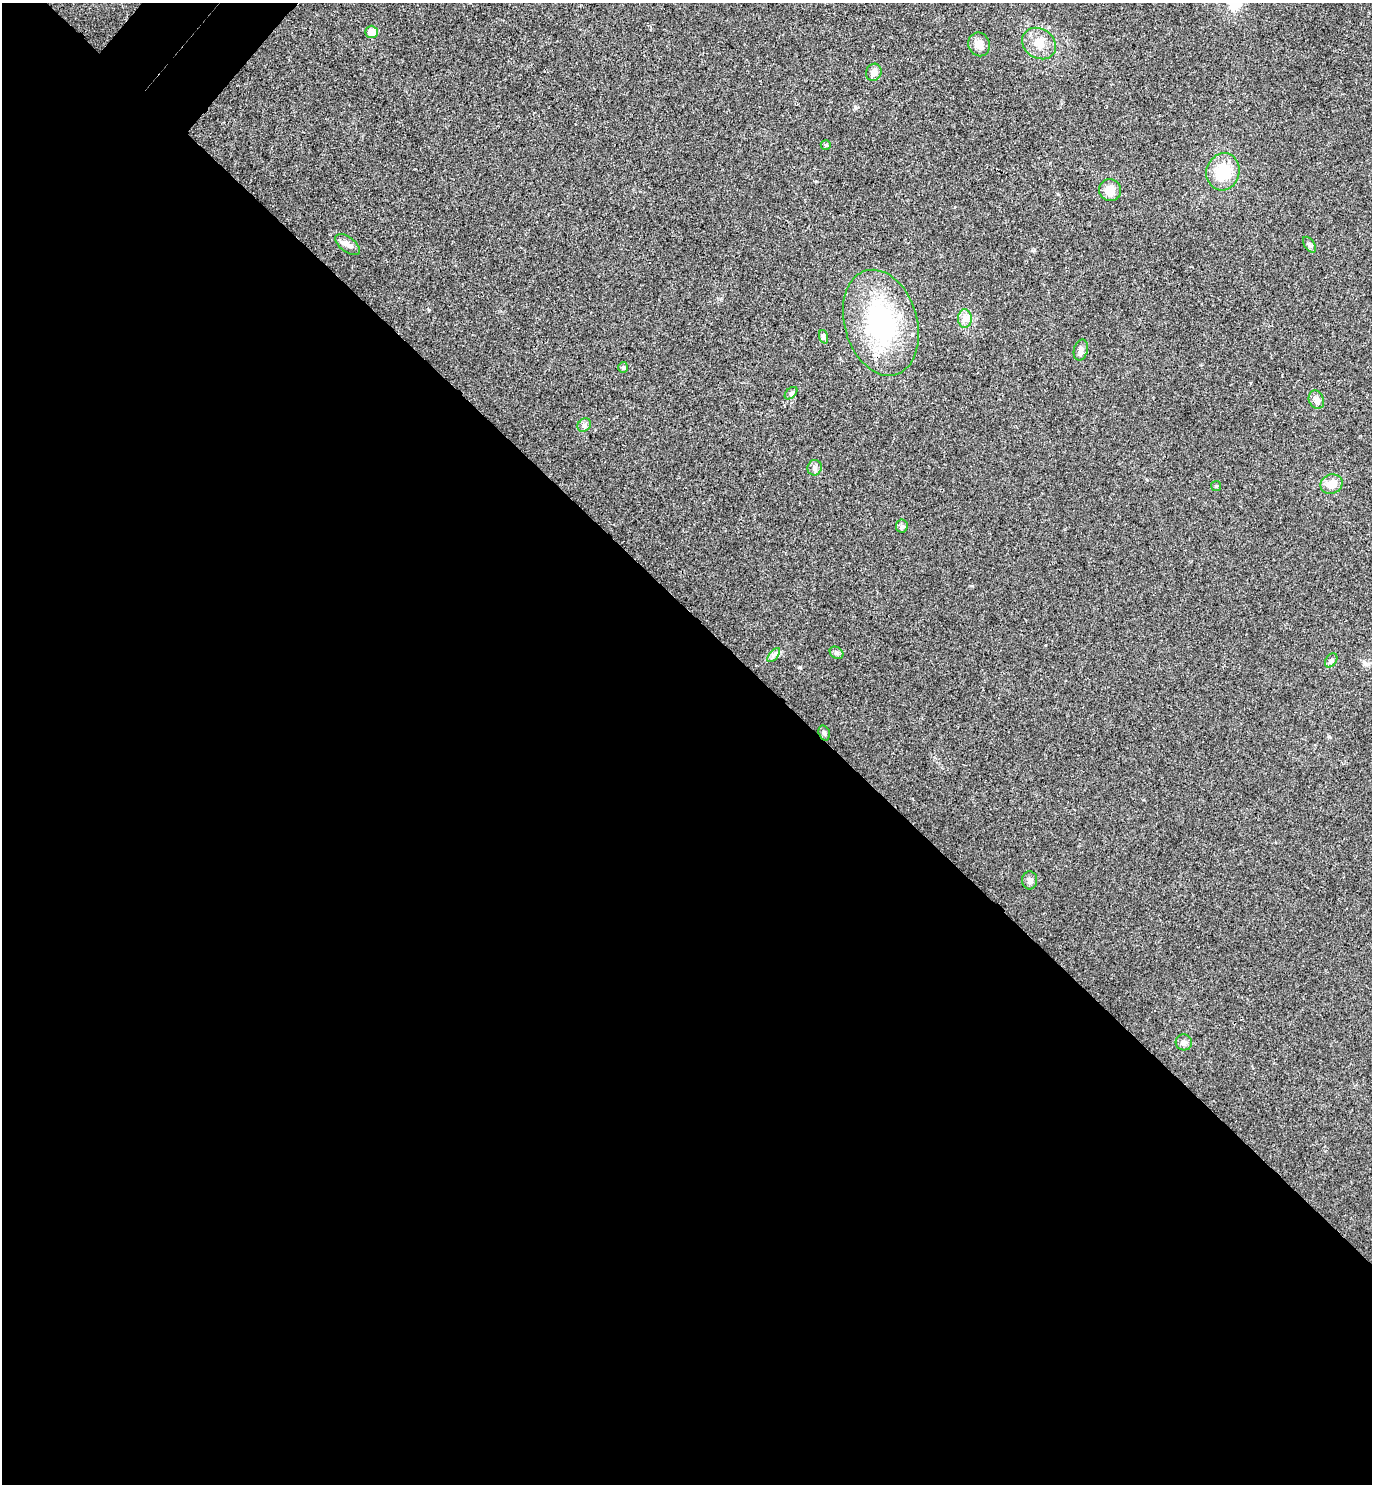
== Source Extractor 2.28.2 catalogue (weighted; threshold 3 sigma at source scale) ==
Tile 14 of 4 x 4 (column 2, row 4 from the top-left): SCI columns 1571-2940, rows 45-1526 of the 6021 x 6015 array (HDU 1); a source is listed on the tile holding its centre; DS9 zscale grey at full resolution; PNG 1374 x 1486 px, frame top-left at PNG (2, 3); each listed source drawn as its Kron ellipse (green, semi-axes under 4 px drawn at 4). Shown black and unused: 60% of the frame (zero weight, under 3 of 4 exposures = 6% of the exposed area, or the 3 px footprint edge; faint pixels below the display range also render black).
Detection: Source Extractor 2.28.2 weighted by HDU 2 'WHT'; one run over the whole footprint, this tile lists its part. Background 0.0407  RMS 0.0068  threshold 0.0307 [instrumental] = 3 sigma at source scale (4.5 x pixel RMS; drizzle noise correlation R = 1.50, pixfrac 1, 0.05/0.05 arcsec/px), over >= 5 px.
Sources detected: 27; all 27 listed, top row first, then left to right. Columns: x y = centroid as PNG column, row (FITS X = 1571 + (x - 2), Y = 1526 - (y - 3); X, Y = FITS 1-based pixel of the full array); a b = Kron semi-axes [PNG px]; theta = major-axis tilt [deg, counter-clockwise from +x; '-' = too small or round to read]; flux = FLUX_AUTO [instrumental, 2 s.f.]
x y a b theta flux
371 32 6 6 - 6.4
1039 43 18 14 -34 9.8
979 44 12 10 -68 5.8
874 72 9 7 63 4.1
826 145 5 4 - 1.2
1223 172 19 16 71 21
1110 190 11 10 - 7.8
348 245 14 7 -37 3.7
1309 245 9 5 -57 1.5
965 318 9 7 90 3.4
881 323 54 36 -74 92
824 337 7 4 -71 1.4
1081 350 11 7 76 2.9
623 367 5 4 - 1.1
791 393 7 4 44 1.4
1316 400 9 7 -68 3.9
584 425 7 6 - 1.7
815 468 8 7 - 2
1331 484 11 9 22 7.5
1216 486 5 5 - 0.96
902 526 6 6 - 1.5
836 653 7 5 -37 1.5
774 655 8 4 52 1.8
1331 660 8 5 53 1.5
824 733 8 5 -72 1.6
1030 880 9 7 -90 2.5
1184 1042 8 8 - 2.6
Unlisted compact peaks at least as high as the median listed source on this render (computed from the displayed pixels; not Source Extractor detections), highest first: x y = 855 107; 1058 194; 800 667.